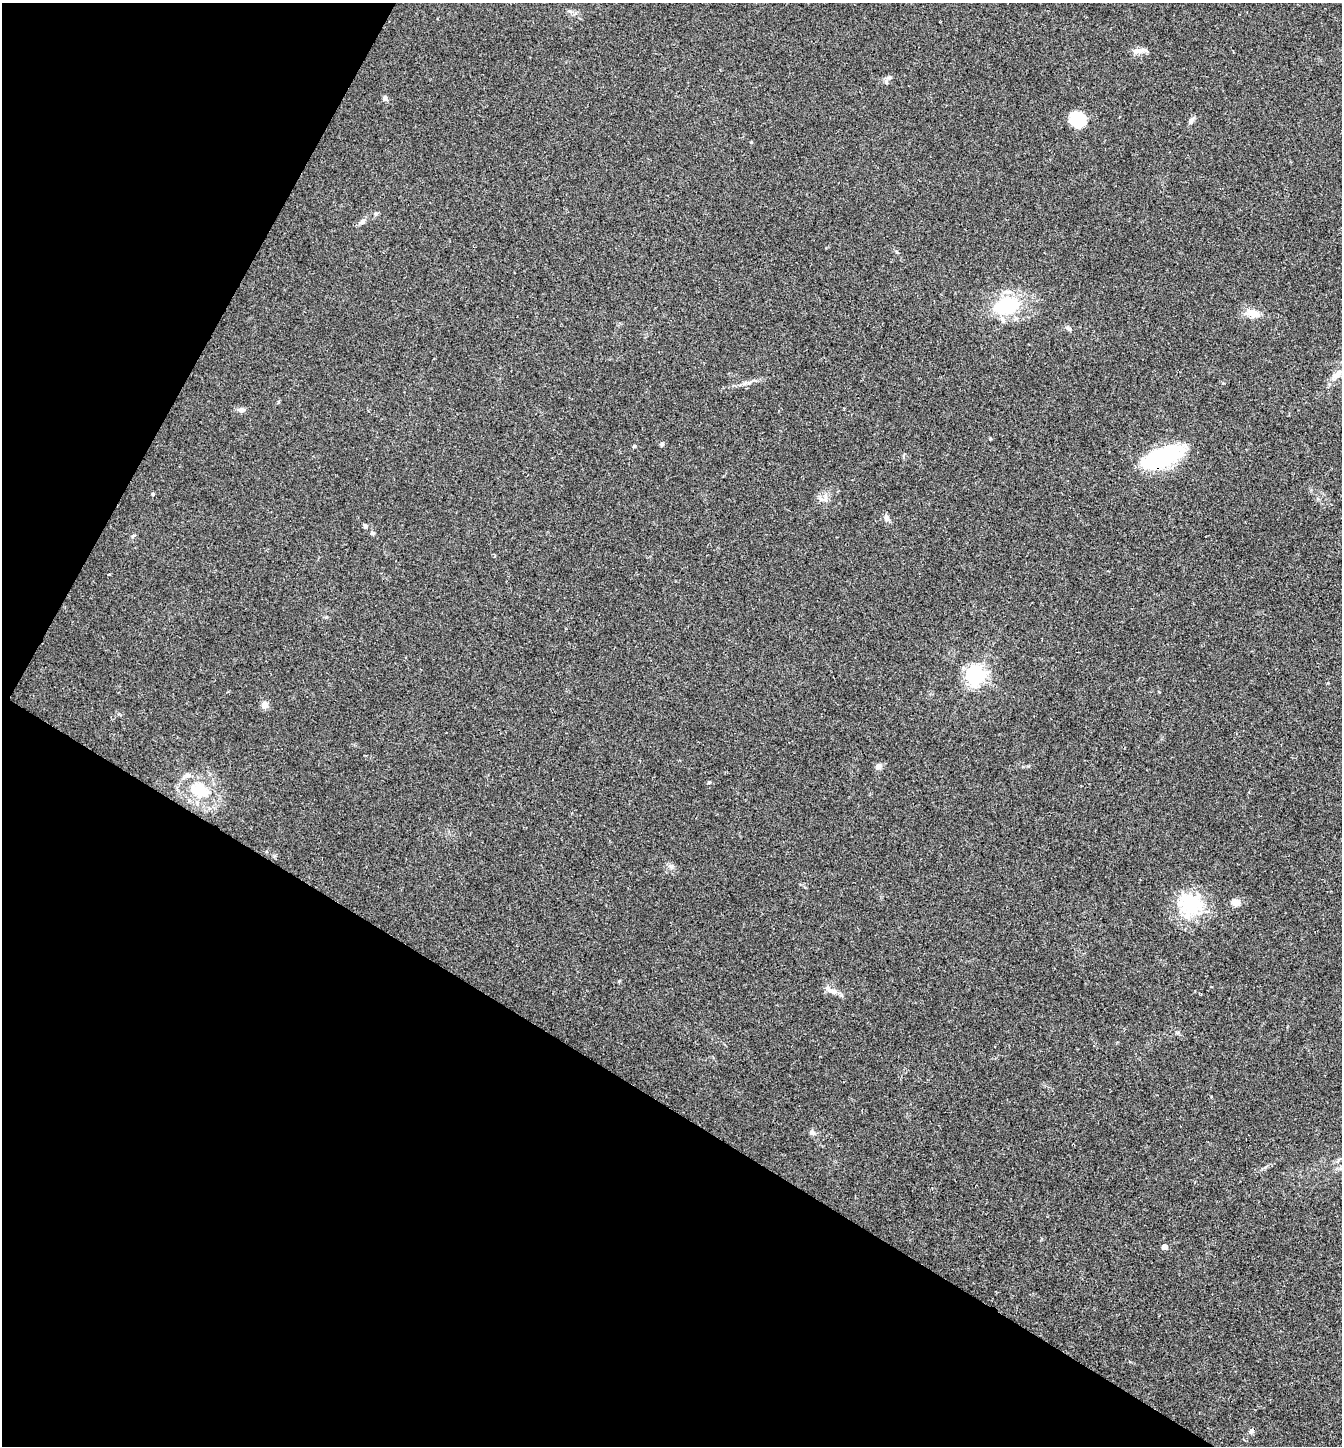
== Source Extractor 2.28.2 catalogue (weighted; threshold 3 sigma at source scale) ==
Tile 9 of 4 x 4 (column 1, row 3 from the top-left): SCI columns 147-1486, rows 1447-2890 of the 5788 x 5779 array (HDU 1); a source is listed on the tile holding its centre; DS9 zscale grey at full resolution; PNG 1344 x 1448 px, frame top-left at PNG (2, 3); no overlay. Shown black and unused: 31% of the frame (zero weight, under 2 of 3 exposures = <1% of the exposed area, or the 3 px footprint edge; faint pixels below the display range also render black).
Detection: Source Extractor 2.28.2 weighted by HDU 2 'WHT'; one run over the whole footprint, this tile lists its part. Background 0.057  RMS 0.0088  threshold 0.0396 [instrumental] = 3 sigma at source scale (4.5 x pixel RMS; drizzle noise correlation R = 1.50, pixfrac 1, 0.05/0.05 arcsec/px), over >= 5 px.
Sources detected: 30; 1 cosmic-ray / hot-pixel residue — not listed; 1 inside a brighter listed object's ellipse — not listed separately; the other 28 listed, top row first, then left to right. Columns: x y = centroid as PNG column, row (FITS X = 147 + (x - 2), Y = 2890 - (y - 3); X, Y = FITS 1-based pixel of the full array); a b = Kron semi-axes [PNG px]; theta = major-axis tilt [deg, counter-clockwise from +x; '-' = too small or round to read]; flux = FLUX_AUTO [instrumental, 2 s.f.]
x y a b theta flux
1138 51 17 6 3 4.9
886 82 6 6 - 2
385 98 7 5 -75 1.9
1078 120 16 15 - 25
1191 120 11 5 54 2.5
362 221 9 6 32 2.8
1007 306 34 21 13 52
1253 313 16 9 -19 10
1069 329 8 5 -39 1.8
1336 375 19 7 43 7.4
241 410 8 6 -9 3.4
662 444 5 5 - 1.4
634 446 4 4 - 0.87
1162 457 39 16 22 92
153 494 5 3 - 0.88
886 518 9 7 -87 3.2
365 526 6 5 - 1.9
372 533 5 4 - 1.7
976 675 7 6 - 420
265 705 9 8 - 4.6
878 766 8 6 34 3.6
709 782 4 4 - 1
200 790 24 18 -10 28
1236 902 5 4 - 22
1191 904 32 29 63 47
832 991 16 7 -16 5.6
812 1132 8 6 -56 2.3
1164 1247 4 4 - 6.5
Overlapping masked pixels (flux is a lower limit): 1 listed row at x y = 1162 457
Unlisted compact peaks at least as high as the median listed source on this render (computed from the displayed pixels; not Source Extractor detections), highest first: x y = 990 439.